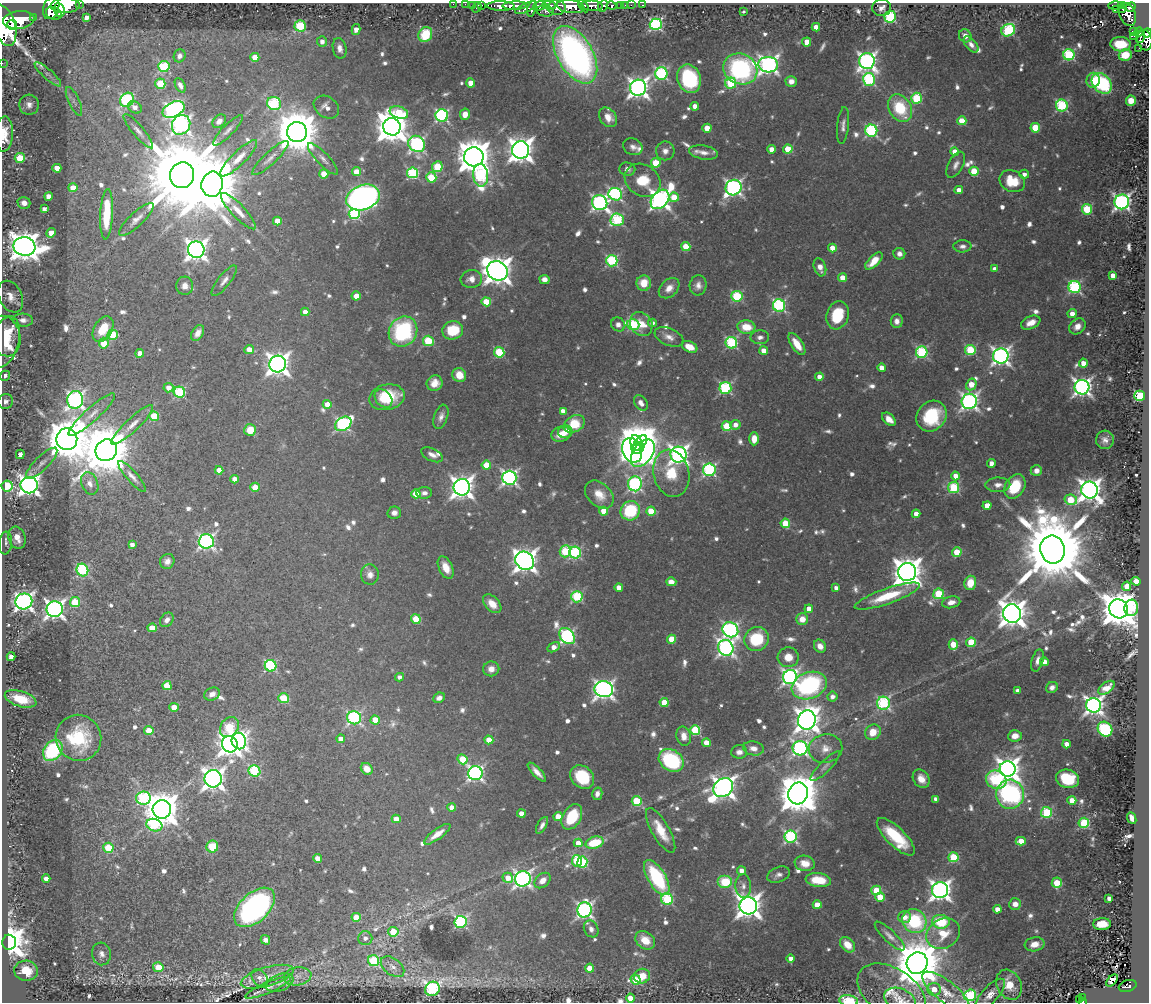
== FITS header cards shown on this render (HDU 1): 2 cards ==
NAXIS1  =                 1147
NAXIS2  =                 1000

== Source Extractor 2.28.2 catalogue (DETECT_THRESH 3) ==
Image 1147 x 1000 px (HDU 1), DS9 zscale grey, 1 PNG px = 1 image px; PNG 1151 x 1004 px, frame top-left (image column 1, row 1000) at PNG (2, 3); each listed source drawn as its Kron ellipse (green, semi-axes under 4 px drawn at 4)
Background 0.599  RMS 0.018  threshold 0.0553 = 3 sigma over >= 5 px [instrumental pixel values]
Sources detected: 805; of the 805, the 500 brightest by FLUX_AUTO listed and drawn (305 fainter detections omitted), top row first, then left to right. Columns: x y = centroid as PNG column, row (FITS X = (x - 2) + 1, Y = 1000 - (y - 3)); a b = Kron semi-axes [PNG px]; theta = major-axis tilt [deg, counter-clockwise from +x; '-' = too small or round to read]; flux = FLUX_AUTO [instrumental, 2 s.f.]
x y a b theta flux
80 3 3 2 - 50
453 4 2 2 - 12
465 4 2 2 - 10
65 5 14 7 2 3300
472 5 2 2 - 13
482 5 3 2 - 21
549 5 7 3 -6 350
621 5 3 3 - 37
625 5 2 2 - 7.3
631 5 2 2 - 8.9
642 5 3 2 - 16
1115 5 7 3 2 190
501 6 14 4 -2 1600
515 6 12 4 2 1200
540 6 7 4 22 510
583 6 7 4 -58 470
592 6 11 5 -4 1200
603 6 6 4 64 230
612 6 5 3 - 260
1122 6 4 3 - 160
477 7 5 3 - 84
557 7 9 7 -3 960
571 7 14 6 -8 2200
1131 7 5 4 - 360
51 8 12 7 69 3100
526 8 12 4 24 540
882 8 9 8 - 7.3
532 9 8 3 76 460
59 10 7 5 -79 1300
1117 10 3 2 - 8.4
1123 10 4 2 - 81
545 11 9 5 -7 310
743 12 3 3 - 20
54 13 8 6 -18 1400
1127 14 12 8 -66 880
34 17 3 3 - 110
86 17 4 4 - 9.1
890 17 6 5 - 160
19 20 16 9 7 3700
656 24 6 6 - 220
4 25 21 11 -74 4300
12 25 5 4 - 870
300 26 5 5 - 110
816 27 4 4 - 13
356 30 5 4 - 10
1008 30 7 6 - 130
1133 31 4 3 - 130
1139 32 4 3 - 200
1147 33 4 3 - 220
425 34 8 6 64 44
965 36 7 6 - 9.8
1134 36 3 2 - 8.6
1140 36 7 3 73 200
1145 40 10 7 -81 650
322 42 5 5 - 6.4
807 42 4 4 - 21
971 44 9 5 -49 7.2
1121 44 10 7 -3 37
340 48 10 6 -77 7.7
1139 48 2 2 - 5.8
575 55 32 17 -60 550
1069 55 5 5 - 150
1125 55 6 5 - 31
180 56 7 5 62 6.2
255 57 4 4 - 23
867 61 8 8 - 590
2 63 2 2 - 8.3
768 65 10 8 -3 610
164 66 5 5 - 110
740 69 17 15 -26 200
661 73 6 6 - 210
48 74 17 5 -42 6.1
689 79 14 11 -69 110
869 79 6 6 - 160
1093 80 7 6 - 18
791 81 5 5 - 8.9
471 83 4 4 - 21
731 83 5 5 - 68
1102 83 12 8 -49 150
160 84 5 5 - 64
180 85 8 5 -64 6.8
638 88 8 8 - 790
916 98 5 5 - 95
127 100 8 6 46 180
74 101 16 5 -65 6.8
1131 101 5 5 - 20
274 103 7 6 - 120
29 105 10 10 - 8.7
1062 105 6 6 - 150
695 106 4 4 - 11
135 107 7 5 -33 8.9
326 107 13 10 -34 11
900 108 15 11 -61 64
173 110 12 7 26 430
399 113 9 6 -18 51
465 114 6 5 - 14
442 116 6 6 - 230
608 117 11 8 -52 15
219 121 8 5 44 7.3
962 121 4 4 - 39
181 125 10 9 - 510
843 126 18 5 84 7.1
392 127 9 8 - 2700
707 128 4 4 - 24
1035 128 5 4 - 48
228 130 20 5 46 6.9
138 131 22 5 -50 9
871 131 6 6 - 190
297 132 10 10 - 5900
4 134 18 9 87 38
417 144 9 7 -41 310
633 147 10 8 -26 6.7
771 149 4 4 - 13
788 149 4 4 - 44
521 150 9 8 - 1300
665 151 9 9 - 8
955 151 4 4 - 16
704 152 14 7 -10 10
474 157 10 9 - 3000
20 158 5 5 - 60
239 158 25 7 44 17
270 158 24 6 43 9.5
323 159 21 6 -46 8.1
656 163 5 4 - 52
956 165 14 7 61 7.8
437 167 5 5 - 56
57 168 4 4 - 19
627 169 8 7 - 6
974 171 5 4 - 46
356 172 4 4 - 20
413 173 5 5 - 130
324 174 4 4 - 26
1024 174 5 4 - 6.8
182 175 13 12 - 24000
481 175 11 7 -84 160
431 177 5 5 - 56
643 180 19 15 -34 37
1012 181 13 10 -25 36
212 184 12 10 79 11000
73 188 4 4 - 23
733 188 8 7 - 420
959 190 4 4 - 11
615 194 7 6 - 240
48 196 4 4 - 12
674 197 5 4 - 23
363 198 17 12 20 630
660 199 11 8 49 740
1122 202 7 7 - 480
24 203 6 6 - 11
600 203 8 7 - 370
44 209 4 3 - 6.6
1087 209 5 5 - 77
238 211 24 6 -46 14
107 214 25 6 87 59
354 214 5 5 - 120
136 219 23 7 43 12
617 220 7 6 - 140
277 221 4 4 - 17
51 233 5 4 - 17
24 246 11 9 -10 2100
962 246 9 6 2 5.8
686 247 4 4 - 41
832 248 4 4 - 18
196 250 8 8 - 940
899 254 6 6 - 6.4
612 261 6 5 - 140
874 261 11 5 45 19
820 267 9 6 -72 10
995 269 4 4 - 8
497 271 11 9 -33 1800
1113 275 4 4 - 15
842 278 4 4 - 19
471 279 10 9 - 11
544 279 5 4 - 8.3
224 281 19 6 52 8
644 283 7 7 - 21
698 285 10 8 85 7.9
185 286 9 8 - 9.6
1075 287 6 6 - 190
669 288 12 8 44 12
356 296 4 4 - 14
737 296 5 5 - 110
11 297 17 11 -64 15
486 302 4 4 - 37
779 305 6 6 - 190
305 312 4 4 - 9.5
1072 314 5 4 - 12
838 315 14 11 74 47
23 320 10 6 -3 8.8
897 321 7 6 - 6.5
652 323 4 4 - 6.2
1031 323 10 6 24 11
618 324 7 6 - 7.1
641 324 12 10 -56 21
633 325 6 5 - 110
1077 326 9 7 42 11
746 327 9 6 -7 28
103 329 14 9 60 26
453 330 10 9 - 43
403 331 16 14 60 140
198 333 8 5 60 8.1
113 335 5 5 - 52
5 336 20 15 -75 52
669 337 15 8 -24 10
760 337 9 7 -1 6.2
428 341 5 5 - 67
5 342 26 14 73 39
104 343 5 5 - 32
731 343 6 5 - 160
797 344 12 5 -56 21
689 347 8 5 -24 18
249 349 5 4 - 14
970 350 5 5 - 92
764 351 4 4 - 15
499 352 5 5 - 81
922 352 6 5 - 150
140 353 4 4 - 15
1001 356 7 7 - 560
1083 363 4 4 - 12
278 364 8 8 - 1100
881 368 4 4 - 11
459 375 7 6 - 19
5 376 5 5 - 7.7
819 377 4 4 - 10
435 383 8 7 - 13
971 384 6 5 - 19
1082 387 7 7 - 600
169 388 5 4 - 14
725 388 6 6 - 180
179 392 6 5 - 110
1140 396 5 5 - 150
387 397 18 12 13 54
383 398 10 7 -48 24
75 400 9 8 - 490
5 401 8 7 - 6.7
969 401 8 7 - 480
641 403 8 6 -54 8.8
327 404 4 4 - 17
563 411 4 4 - 9.8
92 414 30 7 42 15
154 416 5 4 - 47
931 416 16 14 47 78
441 417 12 7 70 6.9
889 419 8 5 -42 12
343 424 9 6 35 240
574 424 11 8 30 42
132 425 28 6 43 14
735 425 5 5 - 9.2
727 426 5 5 - 55
250 430 6 6 - 26
565 432 7 6 - 11
561 434 10 7 19 19
67 439 11 10 - 5400
754 439 6 5 - 16
1105 440 9 9 - 8.1
636 443 8 6 -79 2100
640 443 9 5 49 1500
638 448 6 5 - 410
106 450 11 10 - 8100
632 450 13 9 -67 700
643 453 15 9 54 610
20 454 5 4 - 14
432 455 11 6 -26 7.4
679 455 8 8 - 680
42 463 21 7 45 9.4
991 463 4 4 - 7.1
486 465 4 4 - 29
219 470 4 4 - 15
709 470 6 6 - 200
1036 471 6 5 - 8.2
671 473 24 18 -77 45
132 476 20 5 -48 8.1
955 476 4 4 - 14
509 478 7 7 - 400
235 479 4 4 - 12
90 483 12 8 -69 9.8
635 484 7 7 - 240
29 485 8 8 - 860
998 485 12 7 1 8.4
7 486 6 5 - 110
255 487 4 4 - 21
462 487 8 8 - 1000
1015 487 13 9 60 52
954 488 5 5 - 100
1090 490 8 8 - 1100
424 493 8 6 2 6
416 494 4 4 - 31
599 494 16 11 -43 23
1071 500 6 5 - 45
987 505 4 4 - 16
604 511 4 4 - 24
630 511 10 9 - 72
651 511 4 4 - 33
394 513 7 6 - 6.4
916 514 4 4 - 11
785 523 5 4 - 38
17 538 11 8 -72 16
206 541 7 7 - 390
6 543 11 6 83 5.8
132 544 4 4 - 6.3
1053 549 14 12 -80 20000
565 551 6 5 - 75
957 552 5 4 - 37
575 553 6 6 - 170
167 561 8 7 - 7.7
525 561 10 8 -41 1100
446 568 12 7 -64 17
82 570 6 5 - 130
907 572 9 9 - 2100
370 575 10 9 - 8.1
1136 581 4 4 - 22
671 582 5 4 - 12
970 583 7 6 - 25
1127 586 5 4 - 18
619 587 4 4 - 13
836 588 4 4 - 6.9
939 594 5 5 - 72
887 596 34 7 19 51
577 597 5 5 - 120
24 601 8 8 - 720
75 602 5 5 - 50
951 602 9 6 11 9.3
492 604 11 7 -47 15
1131 608 8 7 - 63
55 609 8 8 - 720
809 609 4 4 - 14
1119 609 10 9 - 3800
1012 614 9 9 - 1800
416 619 5 4 - 46
802 619 6 6 - 16
167 620 8 6 52 5.9
152 628 4 4 - 25
730 630 8 7 - 310
567 636 9 6 -46 260
672 639 4 4 - 33
756 639 13 12 - 63
971 642 5 4 - 53
953 644 5 4 - 35
820 646 7 5 -54 10
554 647 6 4 31 11
726 648 8 7 - 470
11 657 4 4 - 10
788 657 10 10 - 16
1038 660 11 6 74 7.6
1044 662 4 4 - 13
271 666 6 5 - 150
491 669 8 7 - 10
399 677 4 4 - 5.8
790 677 7 7 - 410
809 685 18 13 20 190
167 686 4 4 - 32
1052 687 6 5 - 6.2
1107 688 9 5 37 13
604 689 9 8 - 660
1017 691 4 4 - 6.5
212 694 8 6 24 8.8
832 697 5 5 - 6.8
284 698 5 5 - 62
439 698 6 5 - 6.6
21 699 16 7 -17 36
664 702 4 4 - 25
883 703 6 6 - 160
1094 705 7 7 - 640
174 707 4 4 - 20
354 718 7 6 - 210
375 720 4 4 - 33
807 720 9 9 - 1400
229 727 11 8 51 76
1105 729 8 6 -46 100
695 730 5 5 - 95
149 731 4 4 - 27
873 732 8 7 - 26
684 736 9 7 -76 13
1015 736 7 6 - 12
78 738 23 22 - 78
341 739 4 4 - 11
489 740 4 4 - 23
239 741 8 7 - 510
706 743 4 4 - 18
230 744 8 8 - 1000
1066 744 4 4 - 12
753 748 10 7 -10 9.4
800 748 7 7 - 350
826 749 17 14 10 19
53 750 11 8 52 120
739 752 8 7 - 6.7
462 759 5 4 - 40
671 760 13 10 -34 140
825 766 20 5 45 7
367 769 6 5 - 13
1008 769 8 7 - 1100
254 771 6 5 - 120
537 772 12 4 -47 10
475 773 7 7 - 380
582 777 13 10 -42 56
213 779 8 8 - 960
921 779 10 7 -56 14
1067 779 11 9 -14 58
996 780 10 9 - 66
723 788 11 8 37 1000
798 793 11 9 67 4800
597 794 6 5 - 6.2
1010 794 14 14 - 270
143 798 7 6 - 140
936 799 4 4 - 6.3
1072 800 4 4 - 20
637 801 5 5 - 76
452 807 4 4 - 15
162 809 9 9 - 3200
1047 812 5 5 - 110
521 814 4 4 - 16
558 817 4 4 - 26
572 817 14 9 61 50
1132 818 6 4 -67 7.5
396 819 4 4 - 15
1084 823 5 5 - 100
154 825 8 6 -18 86
542 825 9 4 60 5.8
661 830 25 8 -60 31
437 834 16 5 36 15
791 837 6 6 - 210
896 837 25 9 -45 61
1021 841 5 4 - 23
578 843 4 4 - 16
595 843 9 6 16 53
212 846 6 6 - 37
108 848 5 5 - 63
953 857 5 5 - 87
318 859 4 4 - 18
577 861 6 5 - 59
582 862 5 5 - 110
805 863 10 7 -10 15
741 871 4 4 - 9.1
779 875 12 7 22 6.6
508 878 5 5 - 18
657 878 20 9 -59 110
46 879 4 4 - 11
523 879 8 7 - 490
542 880 9 6 42 10
818 880 13 7 -6 34
725 882 7 6 - 44
1057 883 5 5 - 36
743 886 12 8 -86 7.1
876 890 5 5 - 58
940 890 8 8 - 800
880 897 4 4 - 36
1109 898 4 3 - 6.8
667 899 6 5 - 130
1015 904 6 5 - 9.5
817 905 4 4 - 24
748 906 9 8 - 1400
255 907 24 14 43 410
997 909 4 4 - 12
584 910 7 7 - 430
356 917 4 4 - 29
904 917 6 6 - 13
914 921 13 11 -43 110
461 922 6 6 - 220
941 922 8 7 - 60
1102 924 9 6 1 24
591 929 9 7 -61 7.4
393 932 5 4 - 36
943 934 18 14 31 33
890 936 20 6 -44 8.5
365 938 7 7 - 6.2
265 940 5 4 - 6.4
645 940 11 8 -38 23
9 942 7 7 - 2600
1035 944 10 7 10 14
847 945 9 6 -46 19
101 954 11 9 -82 9.1
791 958 4 4 - 8.2
373 961 6 5 - 110
917 963 11 10 - 8300
158 967 5 5 - 33
393 967 13 8 -37 7.8
590 968 4 4 - 21
26 971 12 10 -7 29
298 976 14 9 10 9.5
642 976 8 7 - 27
267 977 27 9 16 15
260 978 10 7 -51 7
636 980 5 5 - 29
1112 981 7 4 46 13
279 983 14 8 20 8.3
1009 985 15 12 -63 34
1128 986 9 5 17 170
268 988 24 5 23 10
432 989 7 7 - 240
934 989 7 6 - 22
892 992 38 23 -34 40
946 992 29 10 -39 24
970 995 6 5 - 140
990 995 20 8 48 14
1083 997 3 3 - 17
630 998 4 4 - 20
900 1000 16 11 -23 12
1080 1000 3 3 - 30
849 1001 9 5 -9 58
1082 1001 3 3 - 33
At the frame edge (FLAGS 8, measured only in part): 12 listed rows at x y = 80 3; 453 4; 465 4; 65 5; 4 25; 1147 33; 2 63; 4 134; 970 995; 900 1000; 849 1001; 1082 1001
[305 fainter detections neither listed nor drawn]